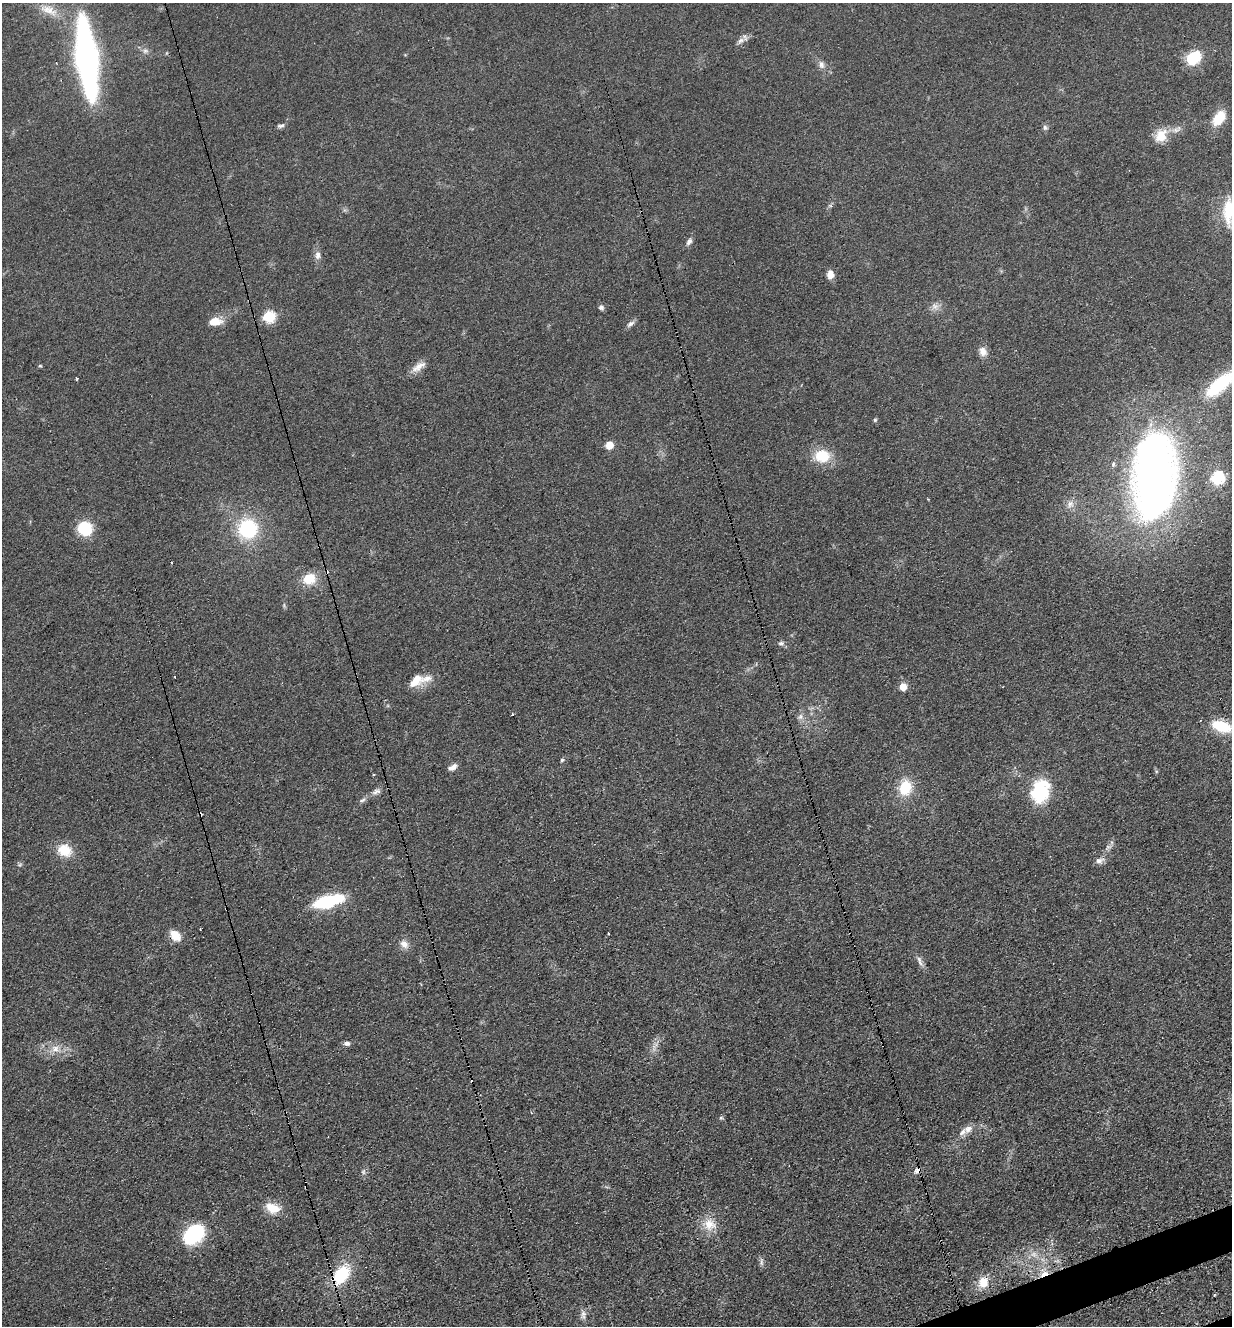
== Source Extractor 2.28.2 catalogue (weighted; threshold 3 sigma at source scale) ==
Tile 6 of 4 x 4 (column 2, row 2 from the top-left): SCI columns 1534-2763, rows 2745-4068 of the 5402 x 5487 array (HDU 1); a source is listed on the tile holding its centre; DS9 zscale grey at full resolution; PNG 1234 x 1328 px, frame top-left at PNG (2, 3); no overlay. Shown black and unused: <1% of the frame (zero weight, under 3 of 4 exposures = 7% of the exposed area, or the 3 px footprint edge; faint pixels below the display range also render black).
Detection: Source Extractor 2.28.2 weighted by HDU 2 'WHT'; one run over the whole footprint, this tile lists its part. Background 0.0607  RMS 0.0072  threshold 0.0322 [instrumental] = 3 sigma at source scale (4.5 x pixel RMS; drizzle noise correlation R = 1.50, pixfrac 1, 0.05/0.05 arcsec/px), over >= 5 px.
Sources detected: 81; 2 too faint to see at this stretch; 8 cosmic-ray / hot-pixel residue — not listed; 5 inside a brighter listed object's ellipse — not listed separately; the other 66 listed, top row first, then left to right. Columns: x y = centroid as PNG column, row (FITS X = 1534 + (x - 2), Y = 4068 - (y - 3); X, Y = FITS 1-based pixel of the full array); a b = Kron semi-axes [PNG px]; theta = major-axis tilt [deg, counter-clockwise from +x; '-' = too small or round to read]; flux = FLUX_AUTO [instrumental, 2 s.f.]
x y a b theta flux
49 10 27 12 -25 12
741 40 10 5 35 2.8
145 51 8 7 - 2.4
86 58 46 11 -83 550
1194 58 17 12 38 23
821 64 11 7 -81 3.2
1219 118 17 11 51 16
280 126 10 5 5 1.8
1045 128 8 6 -56 1.7
1161 136 12 10 68 15
1229 211 36 14 88 28
689 242 9 6 56 2.7
318 255 11 7 -88 3.6
830 274 9 7 -87 6
935 306 11 8 -25 3.8
601 307 6 6 - 2.2
269 316 6 6 - 66
215 321 16 9 4 9.2
630 324 12 6 35 2.6
983 351 12 9 -62 5
40 366 5 3 - 0.74
419 367 22 9 34 6.5
1219 384 36 14 42 48
875 420 5 4 - 0.92
609 445 7 6 - 9.5
822 456 18 16 -7 20
1113 464 7 5 70 1.4
1154 475 74 37 86 470
1218 477 6 6 - 94
1070 504 9 8 - 3.8
85 528 11 10 - 33
248 528 13 13 - 68
171 563 3 2 - 1.2
309 579 16 13 23 14
781 643 7 6 - 2.1
416 679 14 12 -65 8.7
903 687 5 5 - 13
513 714 3 3 - 3.5
800 717 9 6 83 2.6
1221 726 23 12 -19 23
562 760 5 5 - 1.1
454 766 9 7 73 3
905 788 17 13 75 21
376 792 14 6 23 3.4
1040 792 20 17 79 44
362 800 10 5 25 1.9
64 850 18 14 -26 15
1099 861 12 7 17 3.6
328 901 29 11 15 50
175 936 14 10 -46 9.8
404 944 12 10 -40 5
919 961 16 5 -71 3.3
347 1043 8 6 -8 2.4
55 1049 13 10 -10 6.9
721 1118 6 4 1 1
968 1129 13 9 43 4.9
917 1170 8 6 49 2.9
363 1172 8 6 -90 1.8
272 1208 17 11 -19 13
709 1225 19 14 -13 12
194 1234 20 13 40 70
762 1262 11 4 -86 2
341 1274 22 14 55 33
1044 1274 11 5 24 5.5
983 1282 12 11 - 12
583 1315 12 7 -88 3.1
Overlapping masked pixels (flux is a lower limit): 4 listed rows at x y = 175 936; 917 1170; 341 1274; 1044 1274
Isophote crosses this tile's border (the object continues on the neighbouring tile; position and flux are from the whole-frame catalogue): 2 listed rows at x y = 1229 211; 1219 384